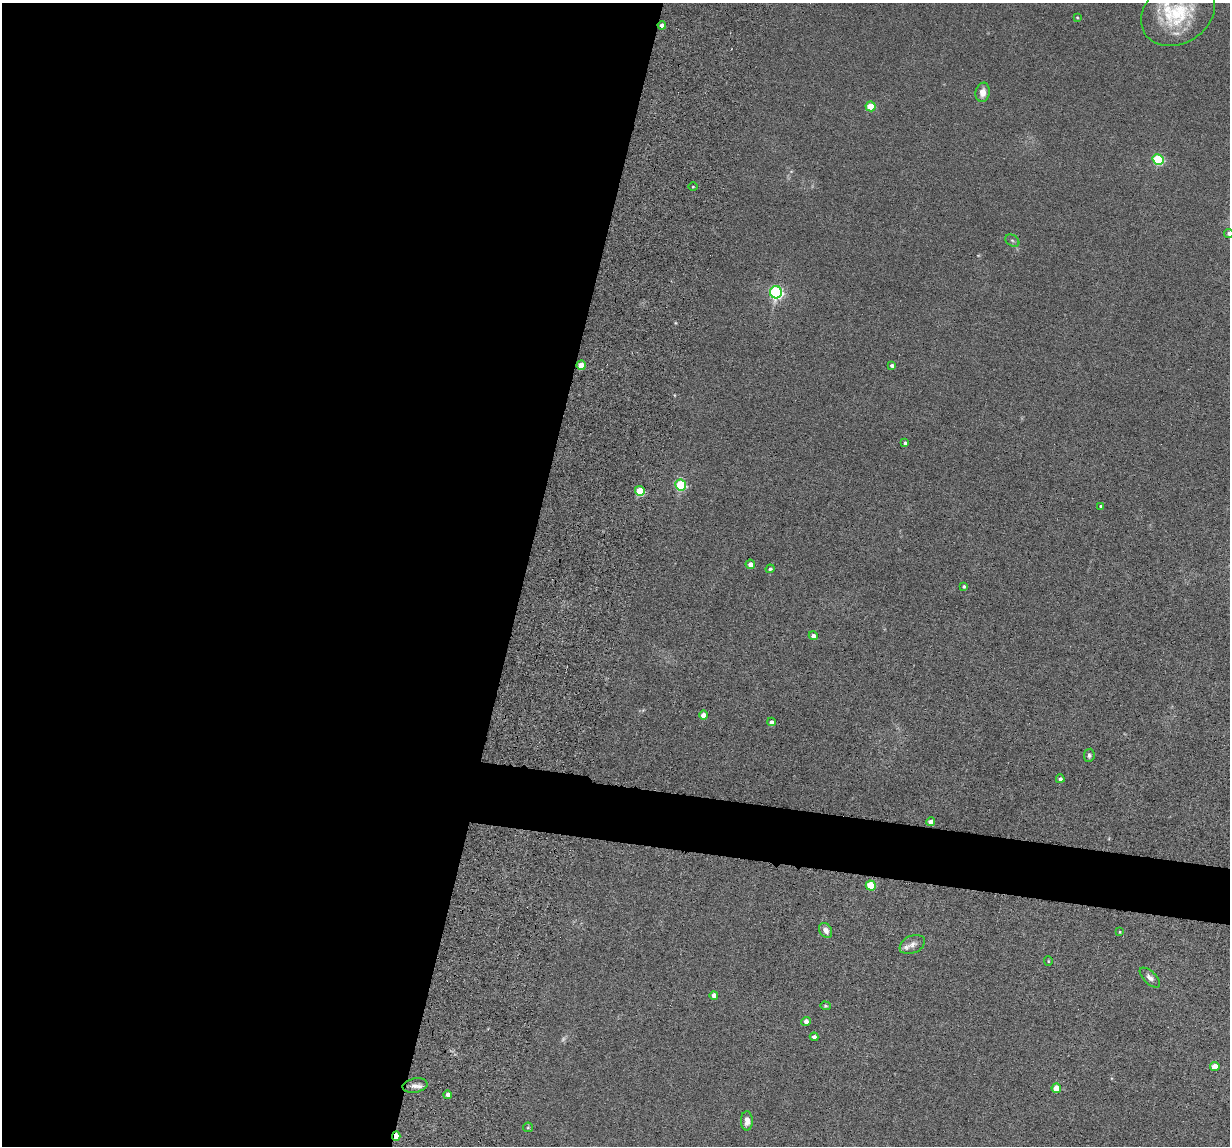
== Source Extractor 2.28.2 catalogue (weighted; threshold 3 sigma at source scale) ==
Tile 5 of 4 x 4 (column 1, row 2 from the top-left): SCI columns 109-1336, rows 2447-3590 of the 5239 x 4989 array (HDU 1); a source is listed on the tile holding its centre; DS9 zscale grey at full resolution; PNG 1232 x 1148 px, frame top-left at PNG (2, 3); each listed source drawn as its Kron ellipse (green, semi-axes under 4 px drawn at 4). Shown black and unused: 46% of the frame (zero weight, under 6 of 12 exposures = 6% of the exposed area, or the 3 px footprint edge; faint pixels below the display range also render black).
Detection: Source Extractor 2.28.2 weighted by HDU 2 'WHT'; one run over the whole footprint, this tile lists its part. Background 0.0129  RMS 0.0037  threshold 0.0153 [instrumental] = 3 sigma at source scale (4.09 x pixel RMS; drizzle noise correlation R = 1.36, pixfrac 0.8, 0.05/0.05 arcsec/px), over >= 5 px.
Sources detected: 47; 3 too faint to see at this stretch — neither listed nor drawn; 2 inside a brighter listed object's ellipse — not listed separately; the other 42 listed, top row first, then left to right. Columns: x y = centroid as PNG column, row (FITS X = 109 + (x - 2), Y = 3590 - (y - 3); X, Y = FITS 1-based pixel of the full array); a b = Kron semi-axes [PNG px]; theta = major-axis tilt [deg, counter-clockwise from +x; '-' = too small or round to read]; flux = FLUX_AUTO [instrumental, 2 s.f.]
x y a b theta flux
1178 13 39 30 32 22
1077 17 4 3 - 0.28
662 25 4 4 - 2
983 92 10 7 80 2.9
870 106 5 5 - 10
1158 159 6 5 - 29
693 187 4 3 - 0.34
1229 233 5 4 - 1.1
1012 241 7 5 -33 0.67
776 292 6 6 - 65
581 365 5 4 - 6.4
892 365 4 3 - 1.3
905 443 4 3 - 0.67
681 485 5 5 - 28
640 491 5 5 - 13
1101 506 4 3 - 0.49
750 564 5 4 - 2.3
770 569 4 4 - 0.75
964 586 4 3 - 0.55
813 636 5 4 - 2
704 715 4 4 - 3.9
771 722 4 4 - 1.5
1089 755 6 5 - 0.79
1060 779 4 4 - 0.96
931 822 4 4 - 1.9
871 885 5 5 - 14
826 930 8 6 -59 2
1120 932 3 2 - 0.25
912 944 13 8 24 2
1048 961 5 4 - 0.4
1150 978 13 6 -43 1.5
714 996 4 4 - 2.1
825 1006 5 4 - 0.4
806 1021 5 4 - 1.9
814 1037 4 4 - 1.4
1215 1066 5 4 - 4.3
415 1086 13 7 11 2
1056 1088 5 4 - 6
448 1095 4 4 - 2.2
747 1121 10 6 90 2.2
528 1127 5 4 - 0.45
396 1136 5 4 - 7.6
Overlapping masked pixels (flux is a lower limit): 2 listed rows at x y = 662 25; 396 1136
Isophote crosses this tile's border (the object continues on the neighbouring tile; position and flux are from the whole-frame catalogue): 2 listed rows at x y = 1178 13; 1229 233